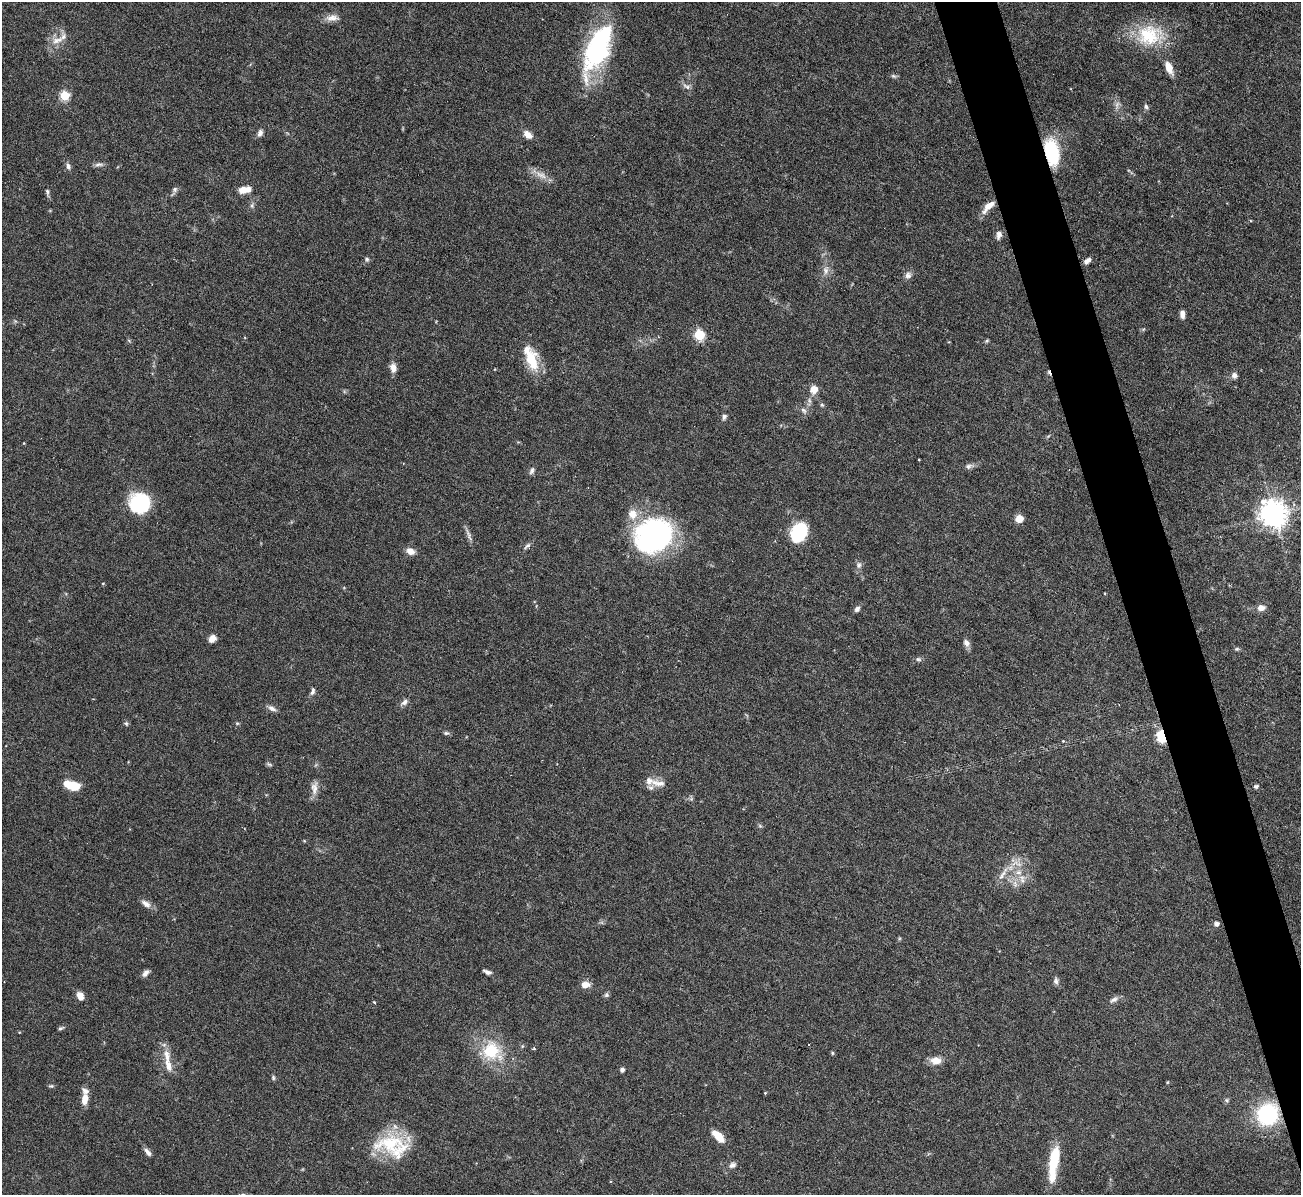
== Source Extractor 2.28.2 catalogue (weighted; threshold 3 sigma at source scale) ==
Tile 6 of 4 x 4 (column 2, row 2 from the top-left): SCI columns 1300-2598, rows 2531-3723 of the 5198 x 5182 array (HDU 1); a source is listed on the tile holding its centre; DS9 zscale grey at full resolution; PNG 1303 x 1197 px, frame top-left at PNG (2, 2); no overlay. Shown black and unused: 4% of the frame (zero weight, under 3 of 6 exposures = <1% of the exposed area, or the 3 px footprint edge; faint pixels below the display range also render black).
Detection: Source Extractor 2.28.2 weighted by HDU 2 'WHT'; one run over the whole footprint, this tile lists its part. Background 0.09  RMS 0.0033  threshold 0.0134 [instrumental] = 3 sigma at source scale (4.09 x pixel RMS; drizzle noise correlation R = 1.36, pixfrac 0.8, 0.05/0.05 arcsec/px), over >= 5 px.
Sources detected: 114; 1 too faint to see at this stretch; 1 cosmic-ray / hot-pixel residue — not listed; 7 inside a brighter listed object's ellipse — not listed separately; the other 105 listed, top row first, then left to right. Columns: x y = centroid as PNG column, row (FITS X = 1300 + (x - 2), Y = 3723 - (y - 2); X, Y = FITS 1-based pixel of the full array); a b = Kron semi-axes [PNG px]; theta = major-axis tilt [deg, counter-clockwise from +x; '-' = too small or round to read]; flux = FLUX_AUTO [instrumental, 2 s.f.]
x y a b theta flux
332 18 19 9 0 2.3
1149 35 36 28 -6 17
57 40 18 8 13 2.8
597 48 64 25 66 42
1169 68 14 7 -67 3.5
894 76 8 5 -26 0.65
687 86 12 6 -24 1.2
65 96 5 5 - 17
1146 106 7 6 - 0.8
260 133 9 6 71 1.2
528 135 10 6 -40 2.7
1052 152 22 10 -78 23
99 165 11 5 9 0.99
68 166 8 5 -79 1
541 175 20 8 -28 2.9
175 189 8 7 - 0.84
244 190 12 6 9 4.3
47 192 7 5 -77 0.63
252 205 7 6 - 0.69
988 206 18 7 45 3.7
999 235 10 7 81 1.4
367 259 6 6 - 0.62
1087 261 9 5 34 1.4
826 270 13 8 -89 1.9
908 275 9 8 - 1.3
1182 314 8 5 -87 1.6
699 335 6 5 - 20
987 341 6 4 45 0.4
531 358 34 13 -70 9.3
393 368 11 7 -79 2.2
1234 375 9 7 -70 1.1
814 389 8 7 - 3.2
822 405 5 5 - 0.44
803 410 9 6 -49 1
724 417 7 6 - 0.79
1048 436 6 4 34 0.38
24 443 5 3 - 0.23
969 466 12 6 13 1.1
532 471 10 6 68 0.89
140 503 16 14 17 29
1273 514 10 9 - 300
1019 519 5 5 - 6.2
799 533 15 11 61 22
469 535 20 5 -70 1.4
654 535 38 32 25 68
527 546 10 5 41 0.89
410 551 10 7 -24 2.2
859 565 9 8 - 1.1
103 583 4 3 - 0.24
1261 608 8 7 - 2.1
857 609 8 6 48 0.96
212 639 8 7 - 2
966 643 10 7 -62 1.4
1237 649 6 5 - 0.48
918 659 8 5 -15 0.7
313 691 10 5 73 0.93
404 702 10 6 35 1.2
272 708 11 6 -28 1.3
237 723 6 3 -17 0.38
126 724 7 5 -68 0.52
446 733 7 5 0 0.6
1161 736 11 7 -74 8.3
1063 741 4 3 - 0.33
269 764 8 4 -23 0.52
658 783 23 8 -8 2.7
72 785 15 8 -15 7.8
1256 786 7 5 16 0.66
314 788 18 9 89 2.3
691 799 6 5 - 0.55
760 826 6 4 -44 0.45
1017 864 19 7 -10 2.7
1018 872 9 7 2 1.7
1002 875 20 6 56 2.3
1022 881 10 7 -54 1.6
1015 884 11 7 -80 1.6
146 904 15 7 -38 1.8
1216 924 5 5 - 1.3
487 972 10 4 -22 1.1
146 973 9 5 49 1.3
1056 981 9 6 -87 0.93
585 985 8 6 7 3
606 995 7 6 - 0.65
80 996 9 7 -61 2.3
1114 1000 12 6 29 1.3
374 1002 4 4 - 0.35
61 1028 7 4 32 0.56
809 1045 3 3 - 1.6
522 1046 6 5 - 0.43
491 1051 28 26 -51 14
832 1053 5 3 - 0.34
167 1055 19 9 -79 3.4
936 1060 14 9 -3 2.9
622 1070 4 4 - 1.1
273 1077 7 5 -76 0.51
1168 1082 5 3 - 0.26
51 1086 7 4 0 0.48
765 1093 4 4 - 0.29
85 1099 13 7 81 3.3
1227 1100 7 4 -89 0.54
1268 1114 15 15 - 35
718 1136 16 8 -47 4.1
391 1143 45 24 7 17
148 1152 11 5 -52 1.2
1054 1162 38 9 81 13
733 1165 9 6 29 1.1
Overlapping masked pixels (flux is a lower limit): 3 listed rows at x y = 1052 152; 1161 736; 1268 1114